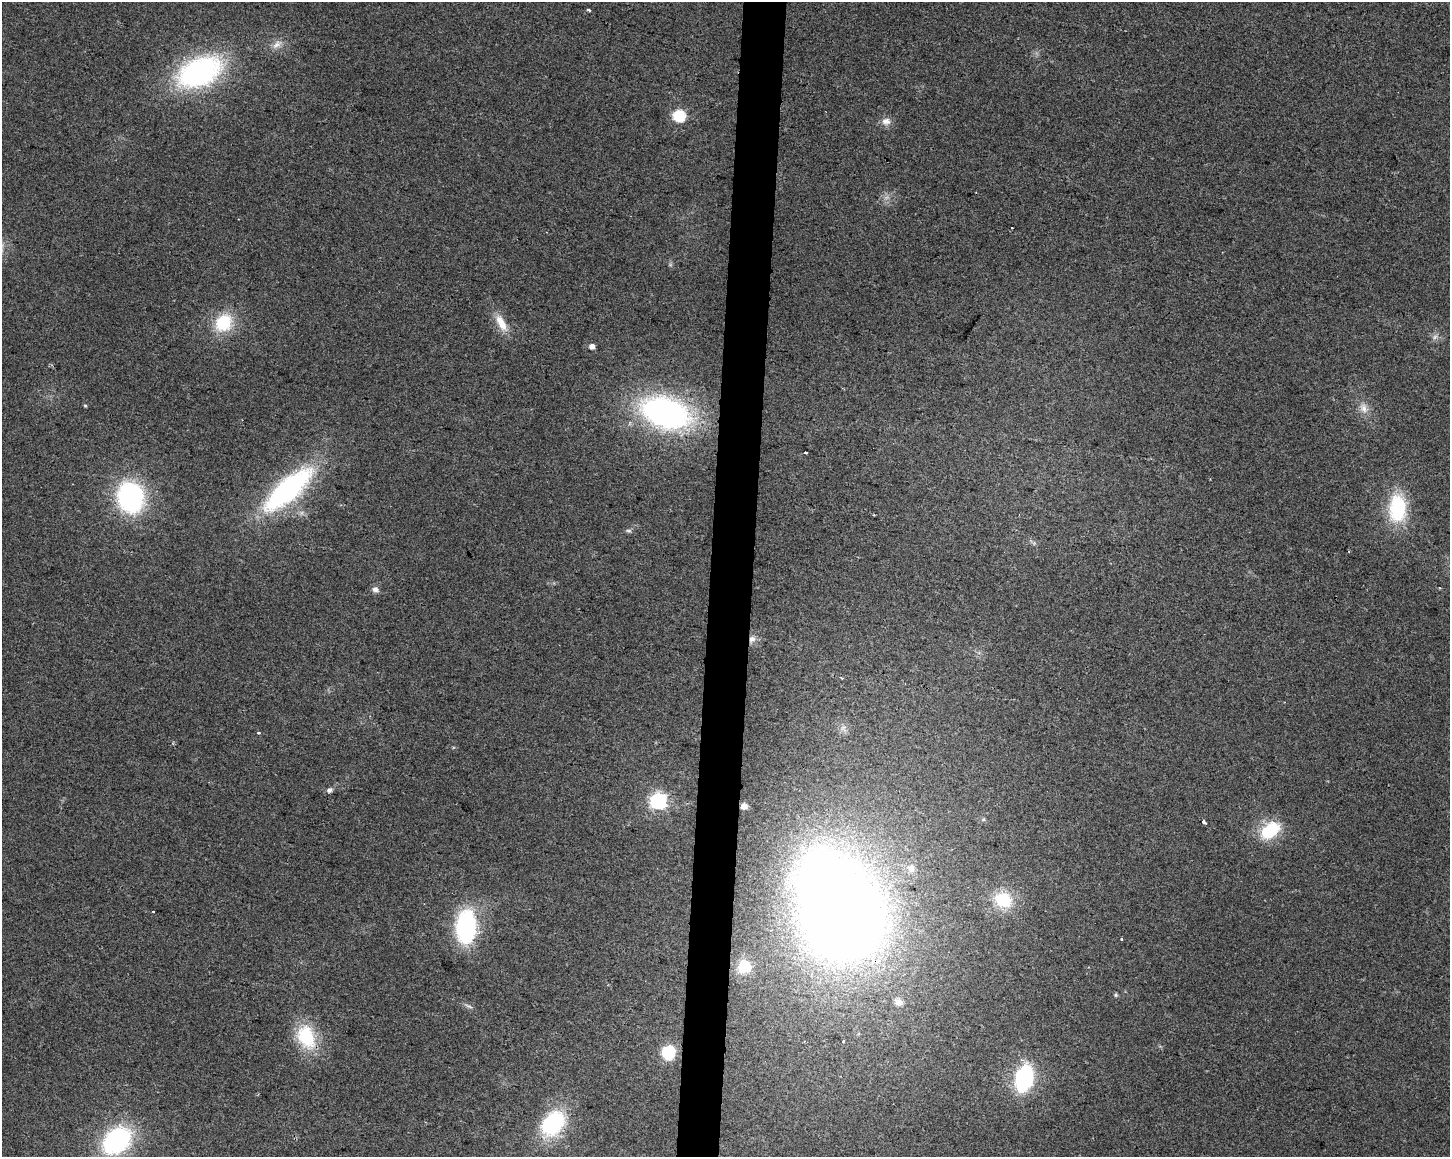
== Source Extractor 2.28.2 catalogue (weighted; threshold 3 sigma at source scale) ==
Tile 5 of 3 x 4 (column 2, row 2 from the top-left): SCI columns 1734-3181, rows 2312-3466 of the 4858 x 4630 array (HDU 1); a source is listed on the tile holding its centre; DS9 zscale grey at full resolution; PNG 1452 x 1159 px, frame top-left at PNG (2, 2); no overlay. Shown black and unused: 3% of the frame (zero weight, under 2 of 3 exposures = <1% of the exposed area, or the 3 px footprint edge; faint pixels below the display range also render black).
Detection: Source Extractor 2.28.2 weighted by HDU 2 'WHT'; one run over the whole footprint, this tile lists its part. Background 0.0467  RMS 0.0067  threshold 0.0301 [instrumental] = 3 sigma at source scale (4.5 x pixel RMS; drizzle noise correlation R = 1.50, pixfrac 1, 0.0396/0.0396 arcsec/px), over >= 5 px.
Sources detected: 45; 2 inside a brighter object's white glare — not listed; the other 43 listed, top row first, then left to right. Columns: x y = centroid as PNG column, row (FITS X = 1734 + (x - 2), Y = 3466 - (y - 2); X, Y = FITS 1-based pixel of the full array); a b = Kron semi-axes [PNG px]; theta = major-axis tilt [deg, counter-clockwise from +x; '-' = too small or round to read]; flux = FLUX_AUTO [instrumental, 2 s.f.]
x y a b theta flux
589 10 3 3 - 1.9
277 44 17 8 39 5.4
199 72 40 24 24 150
679 116 6 6 - 74
886 121 13 10 4 4.7
1012 228 2 2 - 0.58
223 323 22 18 53 29
501 323 27 10 -63 11
1435 337 7 6 - 2.1
592 346 5 4 - 5.4
85 405 5 4 - 0.78
1364 408 15 10 -68 6
665 413 41 25 -18 220
806 452 3 3 - 1.2
288 490 60 21 41 130
130 497 25 21 -76 130
1397 508 32 20 88 45
874 515 3 2 - 0.58
628 531 9 4 -1 1.3
375 589 9 7 -21 3
752 639 11 8 54 4.3
258 733 3 3 - 4.4
329 790 9 6 33 2.1
658 801 7 6 - 230
744 806 6 5 - 5
1204 822 5 3 - 2.1
1270 830 24 15 38 31
911 868 11 10 - 4.8
1003 900 23 17 -20 26
153 912 3 2 - 0.82
844 918 77 60 24 870
466 927 23 14 87 120
1122 939 3 3 - 1.7
744 967 13 13 - 19
1116 995 6 4 71 0.93
898 1002 11 10 - 5.2
469 1006 13 4 -24 1.8
306 1037 29 20 -69 37
843 1041 3 2 - 0.71
668 1052 10 9 - 31
1024 1078 18 12 76 89
553 1123 28 20 50 63
116 1140 24 18 40 110
Overlapping masked pixels (flux is a lower limit): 3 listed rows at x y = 665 413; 752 639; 844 918